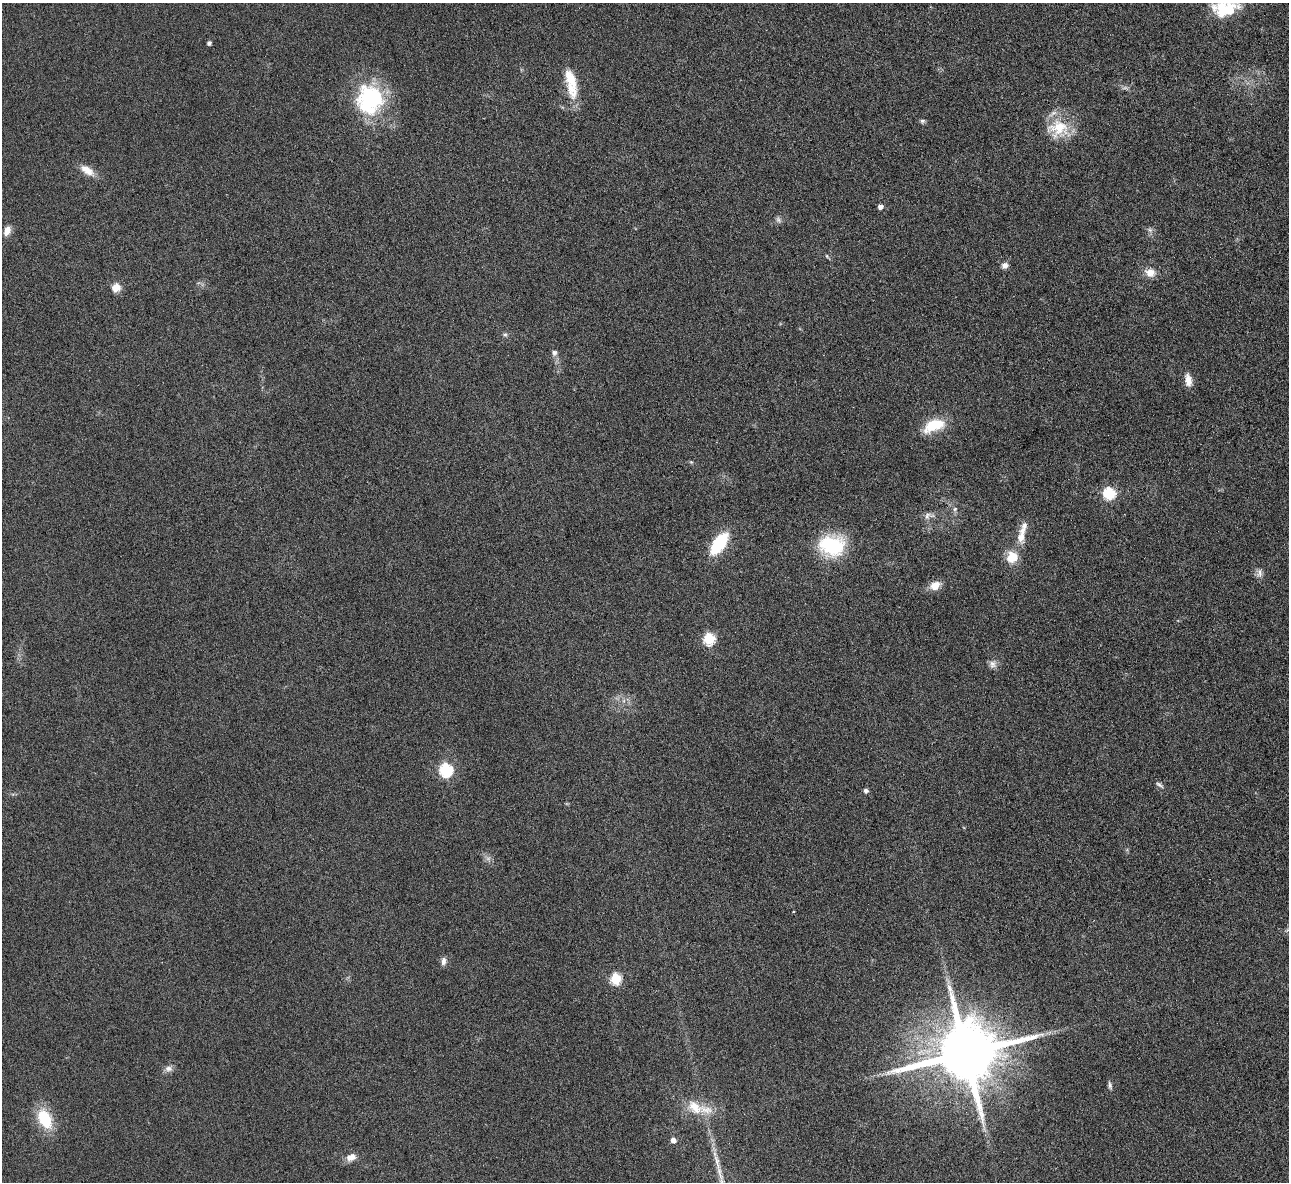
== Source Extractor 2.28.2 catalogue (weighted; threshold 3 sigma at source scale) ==
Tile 10 of 4 x 4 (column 2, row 3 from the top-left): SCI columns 1293-2579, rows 1338-2517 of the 5171 x 5154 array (HDU 1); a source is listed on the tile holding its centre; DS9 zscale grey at full resolution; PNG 1291 x 1184 px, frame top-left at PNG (2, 3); no overlay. Nothing masked; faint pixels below the display range render black.
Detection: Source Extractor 2.28.2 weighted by HDU 2 'WHT'; one run over the whole footprint, this tile lists its part. Background 0.121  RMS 0.011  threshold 0.043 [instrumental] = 3 sigma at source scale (4.09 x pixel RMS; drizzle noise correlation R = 1.36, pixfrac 0.8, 0.05/0.05 arcsec/px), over >= 5 px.
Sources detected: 46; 1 too faint to see at this stretch — not listed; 1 inside a brighter listed object's ellipse — not listed separately; the other 44 listed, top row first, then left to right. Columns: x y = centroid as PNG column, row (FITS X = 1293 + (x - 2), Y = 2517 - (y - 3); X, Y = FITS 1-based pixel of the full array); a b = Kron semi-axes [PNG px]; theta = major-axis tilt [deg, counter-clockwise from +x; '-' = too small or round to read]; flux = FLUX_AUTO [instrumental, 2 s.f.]
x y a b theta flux
1225 8 36 23 18 53
209 43 4 4 - 3.1
571 83 39 13 -78 28
370 99 37 33 84 94
922 121 7 5 14 2
1058 128 30 25 -7 34
87 170 19 9 -34 12
880 207 5 4 - 5.3
778 220 9 6 -50 2.8
1150 230 7 6 - 2.8
7 231 12 8 67 7.8
827 256 6 5 - 1.5
1005 265 8 7 - 4.4
1150 272 12 9 -14 10
116 288 11 9 47 9.2
505 335 7 5 -66 1.9
554 353 8 7 - 3.7
1188 380 16 8 -81 9.1
934 425 24 12 22 33
691 462 5 5 - 1.2
1109 493 7 6 - 96
955 509 6 5 - 2.1
927 516 13 7 47 4.8
1021 535 28 10 79 16
719 543 23 11 53 52
831 546 24 19 -7 80
1012 557 16 14 80 18
1259 573 13 8 86 4.7
935 585 13 10 26 11
709 639 6 6 - 90
992 664 11 10 - 5.1
446 770 6 6 - 140
1159 785 12 5 -38 2.8
865 791 4 4 - 3.6
443 961 11 6 82 4.2
616 979 6 5 - 75
965 1053 20 17 17 8700
168 1069 11 8 -3 4.6
1110 1085 12 5 -77 2.6
695 1107 25 15 -38 23
45 1119 20 12 -65 43
673 1140 5 5 - 5.6
351 1157 13 9 16 8
720 1173 30 6 -72 13
Isophote crosses this tile's border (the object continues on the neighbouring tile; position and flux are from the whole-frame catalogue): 1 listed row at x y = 1225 8